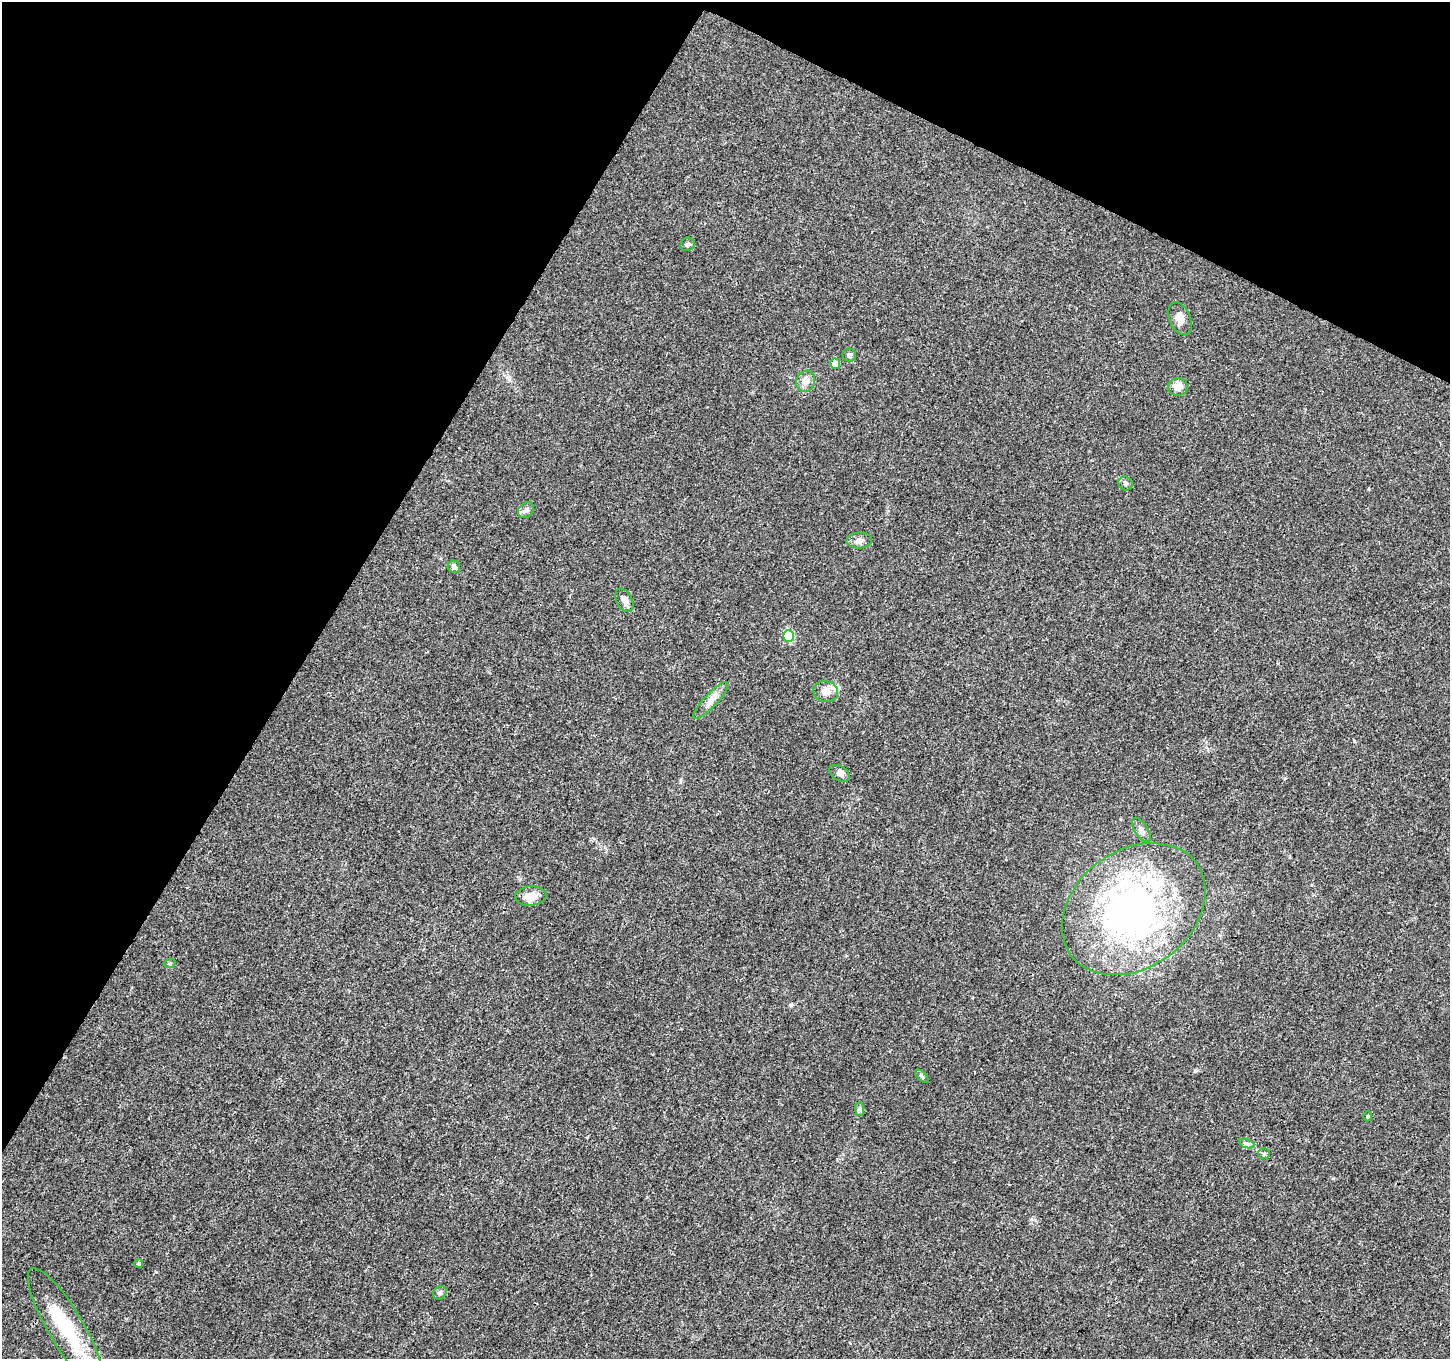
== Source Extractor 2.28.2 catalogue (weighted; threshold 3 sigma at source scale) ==
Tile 2 of 4 x 4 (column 2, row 1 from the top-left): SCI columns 1449-2896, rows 4268-5624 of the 5799 x 5887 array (HDU 1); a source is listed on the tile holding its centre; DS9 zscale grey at full resolution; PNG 1452 x 1361 px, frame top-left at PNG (2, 2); each listed source drawn as its Kron ellipse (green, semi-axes under 4 px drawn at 4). Shown black and unused: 28% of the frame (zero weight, under 3 of 4 exposures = <1% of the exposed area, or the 3 px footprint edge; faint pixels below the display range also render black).
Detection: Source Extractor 2.28.2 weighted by HDU 2 'WHT'; one run over the whole footprint, this tile lists its part. Background 0.0214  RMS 0.0028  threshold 0.0128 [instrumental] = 3 sigma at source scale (4.5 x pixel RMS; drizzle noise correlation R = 1.50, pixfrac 1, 0.0396/0.0396 arcsec/px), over >= 5 px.
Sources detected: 32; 3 inside a brighter object's white glare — neither listed nor drawn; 2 inside a brighter listed object's ellipse — not listed separately; the other 27 listed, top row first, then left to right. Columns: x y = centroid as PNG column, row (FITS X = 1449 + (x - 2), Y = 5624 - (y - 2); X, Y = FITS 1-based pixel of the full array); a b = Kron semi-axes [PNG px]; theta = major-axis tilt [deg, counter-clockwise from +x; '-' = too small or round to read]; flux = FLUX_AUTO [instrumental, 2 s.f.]
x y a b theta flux
688 244 7 6 - 0.68
1180 319 17 10 -68 2.1
849 355 7 6 - 0.77
835 364 5 5 - 3
806 381 10 9 - 2
1178 387 10 9 - 3
1125 483 7 6 - 0.67
526 510 9 7 44 1.1
859 540 13 8 3 1.4
454 567 6 6 - 0.83
624 600 12 8 -63 1.4
788 636 6 5 - 14
826 692 12 10 -13 2.6
711 700 24 6 47 2.4
840 773 11 7 -30 1.2
1141 830 14 6 -56 1.2
531 896 15 10 6 3.4
1134 909 78 58 36 81
170 963 6 3 19 0.37
922 1076 8 3 -45 0.45
860 1109 7 4 -90 0.53
1368 1116 5 4 - 0.37
1247 1144 8 3 -19 0.56
1264 1154 6 5 - 0.48
139 1263 4 4 - 0.46
440 1293 7 6 - 0.65
66 1328 69 17 -59 18
Unlisted compact peaks at least as high as the median listed source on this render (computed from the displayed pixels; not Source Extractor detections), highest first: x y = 791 1005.